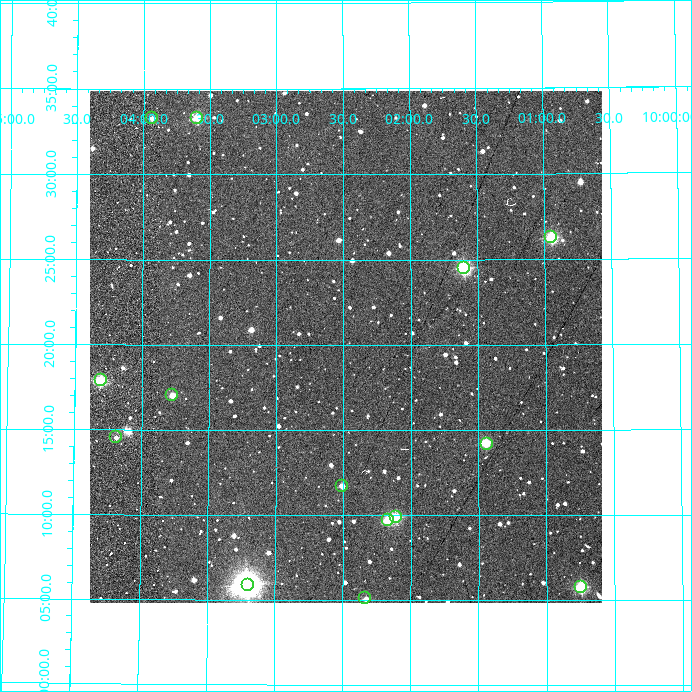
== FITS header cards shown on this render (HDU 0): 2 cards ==
NAXIS1  =                  512
NAXIS2  =                  512

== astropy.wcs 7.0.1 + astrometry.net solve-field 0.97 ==
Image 512 x 512 px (HDU 0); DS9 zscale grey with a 90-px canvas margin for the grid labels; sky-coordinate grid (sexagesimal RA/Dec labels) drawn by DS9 from the SOLVED WCS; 14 Tycho-2 reference stars matched to detected sources circled (green)
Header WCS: RA---TAN/DEC--TAN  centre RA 10:02:29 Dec +58:20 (150.62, +58.33 deg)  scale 3.52 arcsec/px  FOV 30.0' x 30.0'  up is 0 deg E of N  parity normal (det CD < 0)
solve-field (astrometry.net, Tycho-2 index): VERIFIED the header's WCS against the Tycho-2 star catalogue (verified at 2 index scales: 12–14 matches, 0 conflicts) and refined it, rather than solving blind
Solved WCS: RA---TAN-SIP/DEC--TAN-SIP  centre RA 10:02:29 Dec +58:20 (150.62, +58.33 deg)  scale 3.52 arcsec/px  FOV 30.0' x 30.0'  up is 0 deg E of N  parity normal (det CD < 0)
The solver's refit moves the header's centre by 1.4 arcsec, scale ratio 1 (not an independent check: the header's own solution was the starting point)
Tycho-2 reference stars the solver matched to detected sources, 14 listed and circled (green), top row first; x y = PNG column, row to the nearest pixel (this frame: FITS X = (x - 90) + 1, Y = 512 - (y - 91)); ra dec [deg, ICRS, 3 dp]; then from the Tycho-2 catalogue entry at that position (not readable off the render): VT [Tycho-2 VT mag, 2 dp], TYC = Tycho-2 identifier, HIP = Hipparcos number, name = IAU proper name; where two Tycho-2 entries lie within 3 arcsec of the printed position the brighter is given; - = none
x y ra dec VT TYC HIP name
152 118 150.984 +58.555 11.87 3820-73-1 - -
197 118 150.899 +58.555 11.02 3820-97-1 - -
551 237 150.237 +58.438 10.23 3820-755-1 - -
464 268 150.400 +58.409 9.98 3820-1246-1 - -
101 380 151.077 +58.298 10.96 3820-204-1 - -
172 395 150.943 +58.284 11.78 3820-251-1 - -
116 437 151.047 +58.242 12.69 3820-235-1 - -
487 444 150.359 +58.237 11.00 3820-316-1 - -
342 486 150.627 +58.196 12.51 3820-136-1 - -
396 517 150.527 +58.165 10.44 3820-230-1 - -
388 520 150.542 +58.162 10.85 3820-154-1 - -
248 585 150.799 +58.098 7.55 3820-224-1 49246 -
581 587 150.186 +58.096 10.36 3820-1057-1 - -
365 598 150.584 +58.086 12.59 3820-234-1 - -